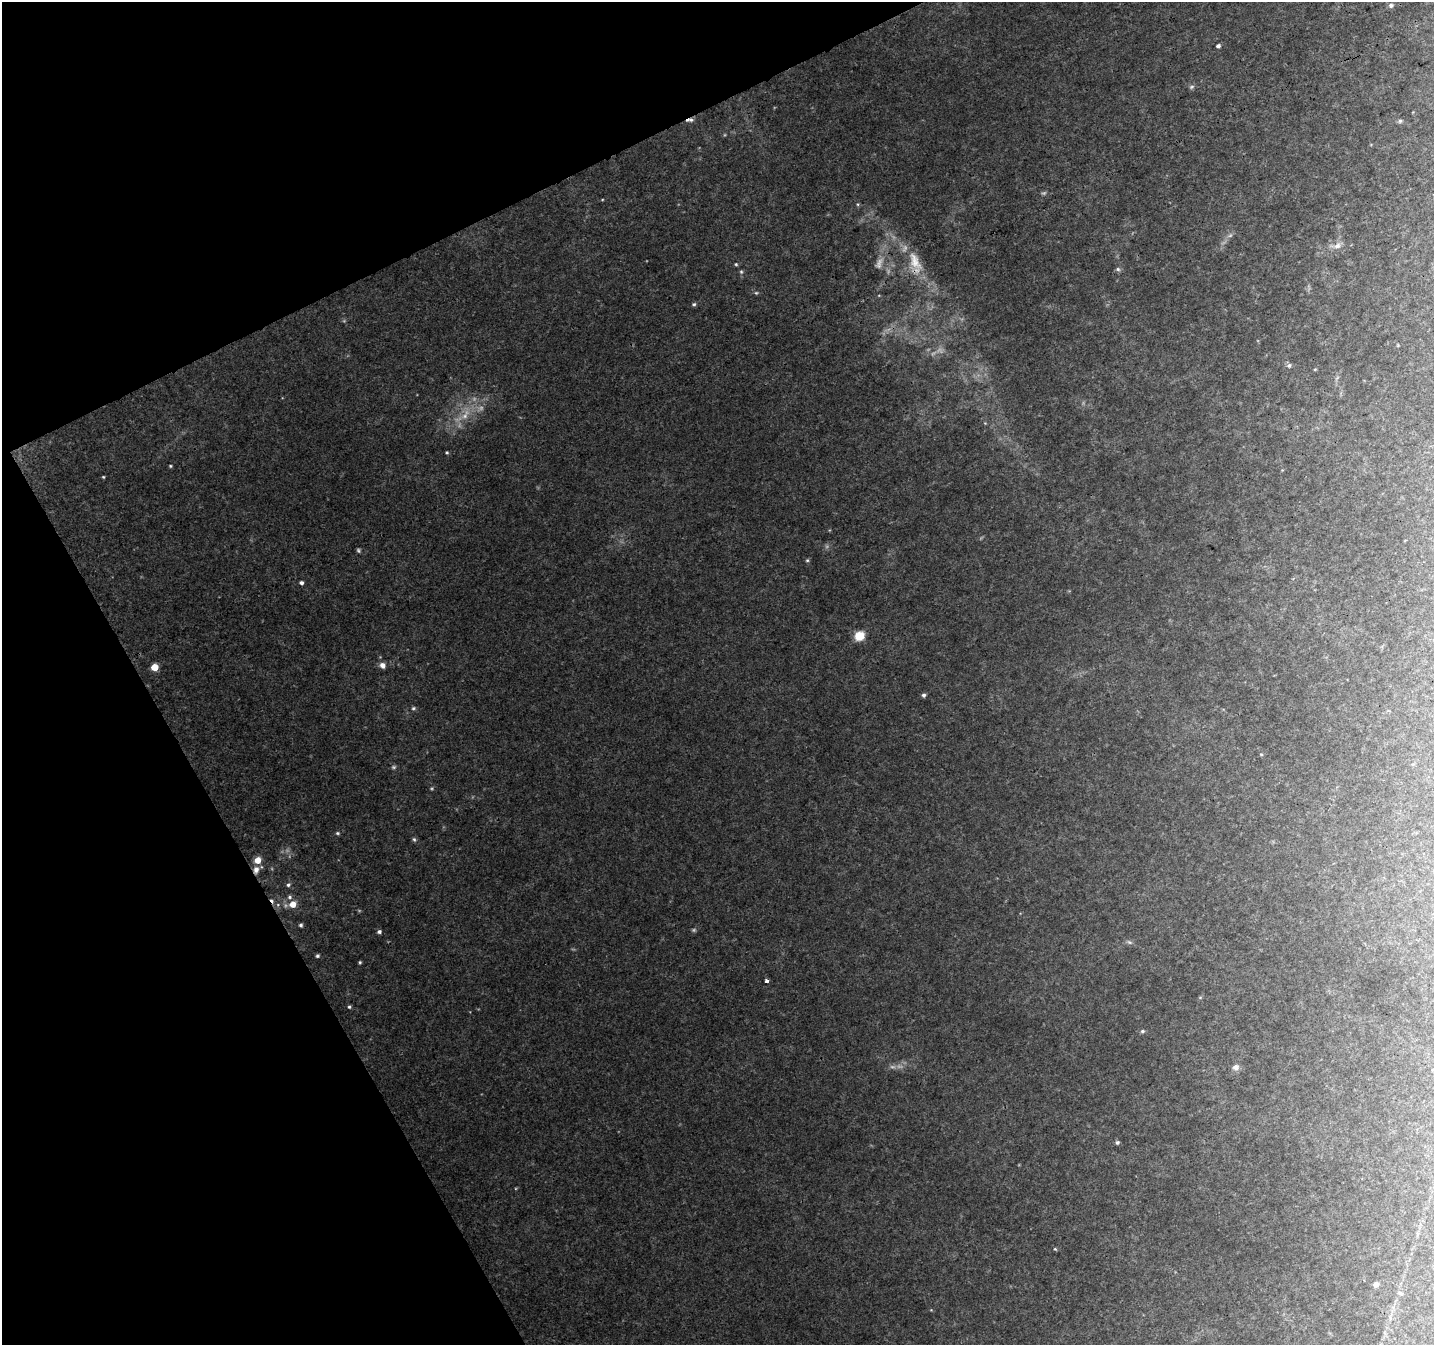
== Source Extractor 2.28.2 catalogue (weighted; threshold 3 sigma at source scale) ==
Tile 5 of 4 x 4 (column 1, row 2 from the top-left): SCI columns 52-1483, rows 2818-4160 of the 5833 x 5694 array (HDU 1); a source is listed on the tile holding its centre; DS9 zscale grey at full resolution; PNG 1436 x 1347 px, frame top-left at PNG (2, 2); no overlay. Shown black and unused: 23% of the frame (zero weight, under 3 of 4 exposures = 5% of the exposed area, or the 3 px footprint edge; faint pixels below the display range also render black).
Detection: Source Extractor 2.28.2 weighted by HDU 2 'WHT'; one run over the whole footprint, this tile lists its part. Background 0.08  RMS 0.0056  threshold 0.0252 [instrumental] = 3 sigma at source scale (4.5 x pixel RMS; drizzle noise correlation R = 1.50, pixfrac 1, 0.0396/0.0396 arcsec/px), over >= 5 px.
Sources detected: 48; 4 too faint to see at this stretch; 1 cosmic-ray / hot-pixel residue — not listed; the other 43 listed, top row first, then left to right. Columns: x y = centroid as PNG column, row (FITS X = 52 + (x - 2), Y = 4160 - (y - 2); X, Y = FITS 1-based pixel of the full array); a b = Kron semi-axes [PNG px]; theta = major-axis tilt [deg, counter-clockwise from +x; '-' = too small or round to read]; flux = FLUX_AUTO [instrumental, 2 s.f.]
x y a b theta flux
1391 5 6 6 - 1.2
1218 46 4 4 - 1.2
690 120 12 4 8 1.8
1400 121 6 5 - 0.83
858 204 4 4 - 0.87
1337 246 11 7 32 2.7
915 261 28 14 -70 12
736 264 4 4 - 0.59
1118 269 6 5 - 0.96
756 293 5 4 - 0.63
694 304 5 5 - 0.83
1289 365 6 5 - 1
465 416 10 7 52 3.4
447 452 4 3 - 0.59
170 466 4 3 - 0.56
103 477 4 3 - 0.47
807 560 5 4 - 0.67
301 583 5 4 - 1.4
859 636 9 8 - 8.3
382 665 7 6 - 2.6
154 667 5 5 - 11
924 695 4 4 - 1.1
413 708 5 4 - 0.77
1261 754 5 3 - 0.48
337 833 5 4 - 0.7
414 839 6 4 -42 0.83
257 860 5 5 - 6.8
256 870 8 6 76 3
288 885 5 5 - 0.88
290 897 6 5 - 1.1
293 904 5 5 - 6.8
301 925 5 4 - 0.95
379 932 5 4 - 1.3
317 956 5 4 - 0.78
360 962 4 3 - 0.66
767 981 3 3 - 2.8
349 1007 4 4 - 0.78
1142 1031 5 4 - 0.86
1236 1067 8 7 - 2.3
1117 1142 5 4 - 0.94
1055 1249 4 4 - 0.5
1376 1284 5 5 - 2.6
1401 1293 6 5 - 1
Overlapping masked pixels (flux is a lower limit): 2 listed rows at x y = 690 120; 256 870